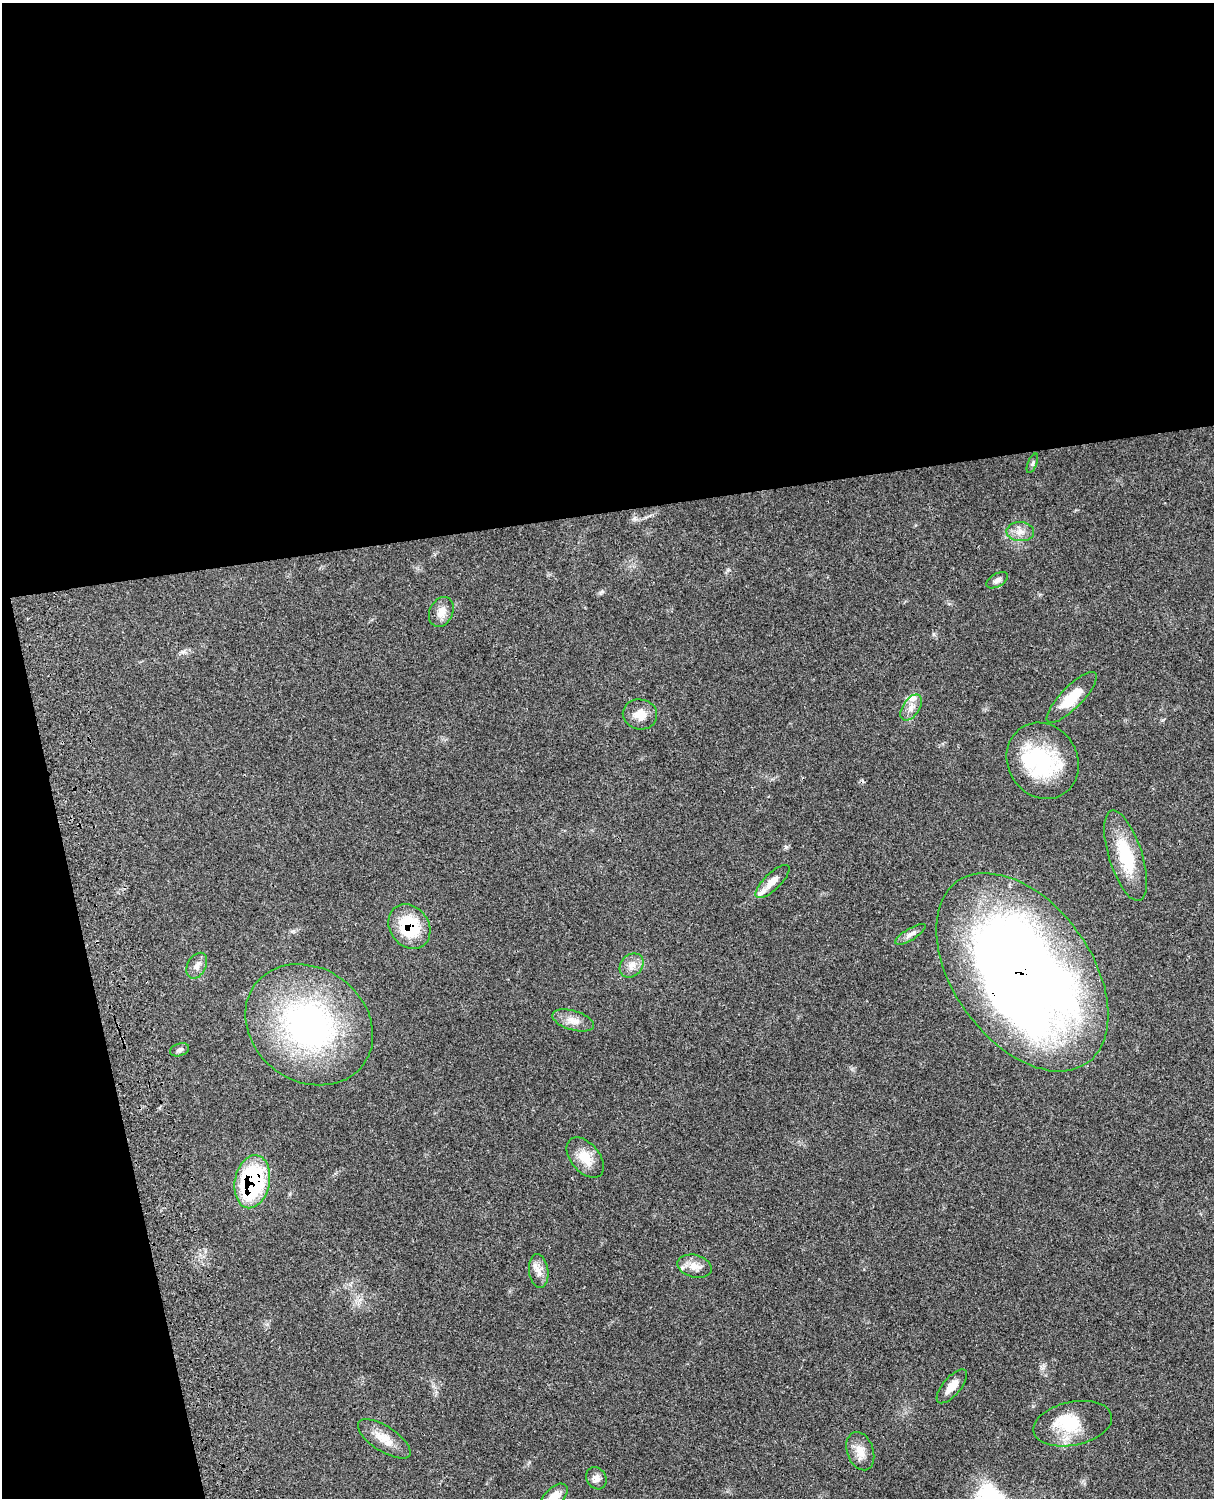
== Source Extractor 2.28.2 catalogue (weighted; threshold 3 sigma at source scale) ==
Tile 1 of 4 x 3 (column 1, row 1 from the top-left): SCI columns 122-1333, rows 3268-4763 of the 5090 x 4928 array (HDU 1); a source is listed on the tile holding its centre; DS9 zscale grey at full resolution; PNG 1216 x 1500 px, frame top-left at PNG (2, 3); each listed source drawn as its Kron ellipse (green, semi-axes under 4 px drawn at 4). Shown black and unused: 39% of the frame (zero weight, under 3 of 4 exposures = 6% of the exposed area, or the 3 px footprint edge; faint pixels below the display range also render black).
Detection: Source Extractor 2.28.2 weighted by HDU 2 'WHT'; one run over the whole footprint, this tile lists its part. Background 0.0815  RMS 0.0058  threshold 0.0263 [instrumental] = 3 sigma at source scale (4.5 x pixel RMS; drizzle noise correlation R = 1.50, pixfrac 1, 0.05/0.05 arcsec/px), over >= 5 px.
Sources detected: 33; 3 inside a brighter object's white glare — neither listed nor drawn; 2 inside a brighter listed object's ellipse — not listed separately; the other 28 listed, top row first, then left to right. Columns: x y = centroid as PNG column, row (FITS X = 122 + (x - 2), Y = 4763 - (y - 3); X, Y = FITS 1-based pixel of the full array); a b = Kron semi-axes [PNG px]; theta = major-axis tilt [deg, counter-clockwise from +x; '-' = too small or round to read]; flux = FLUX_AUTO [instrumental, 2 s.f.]
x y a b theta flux
1032 463 10 4 68 1.2
1020 532 14 9 -1 4.8
997 580 12 6 30 2.3
441 612 15 11 65 5.5
1072 697 34 11 45 16
911 708 14 8 56 4.8
640 714 17 15 -13 7.4
1043 761 39 35 -58 50
1125 856 47 16 -72 26
772 882 22 8 44 5.7
409 927 24 19 -54 30
910 934 17 5 31 2.9
632 965 13 10 47 4.7
197 966 14 9 62 3.4
1022 972 112 69 -54 730
573 1020 21 9 -17 5.8
309 1025 67 56 -36 150
180 1050 10 6 18 1.7
585 1158 23 14 -50 10
252 1182 27 17 79 86
695 1266 17 11 -14 5.7
539 1271 17 9 -82 5.1
952 1386 21 9 50 6.7
1073 1424 40 21 12 23
384 1439 30 12 -33 8.8
860 1451 20 13 -70 6.6
596 1478 11 9 -59 3.1
554 1497 17 9 45 8.8
Overlapping masked pixels (flux is a lower limit): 3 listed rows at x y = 409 927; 1022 972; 252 1182
Isophote crosses this tile's border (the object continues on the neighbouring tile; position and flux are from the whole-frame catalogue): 1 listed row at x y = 554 1497
Unlisted compact peaks at least as high as the median listed source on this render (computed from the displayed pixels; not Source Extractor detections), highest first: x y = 786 847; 634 519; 602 592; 293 931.